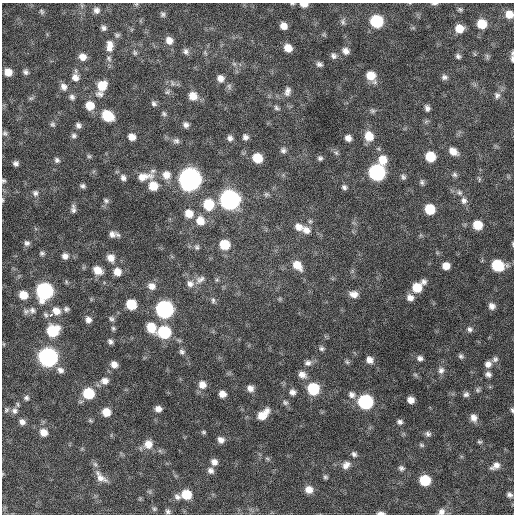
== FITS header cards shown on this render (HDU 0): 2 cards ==
NAXIS1  =                  512 / Axis length
NAXIS2  =                  512 / Axis length

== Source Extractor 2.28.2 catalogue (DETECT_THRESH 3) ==
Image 512 x 512 px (HDU 0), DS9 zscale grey, 1 PNG px = 1 image px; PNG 516 x 516 px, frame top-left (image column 1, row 512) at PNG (2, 3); no overlay
Background 694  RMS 21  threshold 63.4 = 3 sigma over >= 5 px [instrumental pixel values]
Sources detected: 205; all 205 listed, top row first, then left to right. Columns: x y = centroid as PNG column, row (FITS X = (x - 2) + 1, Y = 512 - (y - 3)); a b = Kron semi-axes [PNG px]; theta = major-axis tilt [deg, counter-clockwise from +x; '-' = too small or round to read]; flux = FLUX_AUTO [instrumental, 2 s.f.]
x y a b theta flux
434 3 8 3 0 2.6e+03
292 4 5 3 - 1.6e+03
304 4 8 4 -1 1.1e+04
460 9 6 5 - 2.6e+03
96 10 8 7 - 5.9e+03
42 11 8 5 -52 3.0e+03
163 14 7 6 - 3.2e+03
509 14 8 8 - 1.6e+04
376 21 8 8 - 9.6e+04
343 22 9 6 -80 4.0e+03
482 24 8 8 - 3.0e+04
283 26 7 6 - 1.1e+04
103 28 6 6 - 3.9e+03
459 28 8 7 - 1.8e+04
324 34 7 4 72 1.9e+03
117 35 7 5 15 2.8e+03
169 41 9 7 -57 1.1e+04
110 46 15 9 -90 1.2e+04
288 48 7 6 - 1.5e+04
186 51 8 7 - 5.0e+03
345 51 9 8 - 7.4e+03
135 53 7 5 -75 2.7e+03
334 56 8 7 - 4.9e+03
458 56 7 6 - 3.8e+03
487 56 8 5 -76 2.8e+03
83 57 8 7 - 9.9e+03
109 58 8 5 -52 3.4e+03
512 59 11 4 -88 4.4e+03
319 64 7 5 -19 4.1e+03
8 72 7 7 - 1.5e+04
26 72 7 6 - 4.1e+03
371 76 10 8 -55 2.3e+04
75 77 9 9 - 9.3e+03
444 77 8 7 - 4.5e+03
220 78 8 8 - 8.7e+03
102 86 9 8 - 2.7e+04
64 87 10 8 -59 7.7e+03
287 91 11 7 77 6.9e+03
167 92 8 5 59 3.4e+03
100 94 12 7 -3 5.9e+03
497 95 9 8 - 5.4e+03
193 96 10 9 - 1.6e+04
72 97 7 7 - 4.5e+03
31 98 7 4 0 2.5e+03
154 103 7 6 - 3.8e+03
90 105 9 8 - 2.1e+04
276 108 9 6 -40 3.5e+03
427 108 6 5 - 4.7e+03
372 111 7 6 - 3.0e+03
164 114 7 6 - 3.0e+03
108 116 9 7 -37 5.2e+04
53 124 7 6 - 2.9e+03
78 125 6 6 - 4.8e+03
186 125 7 6 - 5.2e+03
5 133 8 6 -49 3.5e+03
74 136 6 5 - 3.6e+03
369 136 10 9 - 2.2e+04
132 137 7 6 - 1.0e+04
245 137 7 6 - 5.1e+03
230 138 8 7 - 5.4e+03
348 138 6 5 - 7.4e+03
176 141 9 7 -13 4.7e+03
379 149 6 4 -71 2.0e+03
283 150 7 6 - 4.3e+03
453 151 11 7 -32 1.2e+04
336 153 7 5 -44 2.9e+03
89 156 6 5 - 2.3e+03
430 157 8 7 - 3.2e+04
257 158 8 7 - 3.2e+04
320 158 6 6 - 3.3e+03
57 160 7 6 - 3.6e+03
383 160 10 9 - 1.9e+04
16 163 5 5 - 4.3e+03
377 172 9 9 - 3.2e+05
166 175 10 10 - 1.3e+04
455 175 7 6 - 3.3e+03
144 177 23 10 10 2.0e+04
403 177 7 6 - 3.4e+03
123 178 8 6 -67 5.3e+03
190 179 10 9 - 1.2e+06
479 179 7 3 85 1.7e+03
3 181 5 5 - 2.1e+03
422 182 7 5 -83 3.2e+03
83 186 6 5 - 3.6e+03
153 186 9 8 - 2.3e+04
344 187 6 5 - 3.7e+03
459 192 7 6 - 4.0e+03
35 193 8 7 - 4.5e+03
266 194 7 6 - 3.1e+03
3 200 5 3 - 1.5e+03
229 200 10 9 - 6.8e+05
106 201 8 6 -13 3.2e+03
464 201 9 8 - 6.5e+03
208 204 10 9 - 4.8e+04
73 209 10 5 -85 4.7e+03
430 209 8 7 - 4.3e+04
189 213 9 9 - 1.6e+04
200 221 10 10 - 1.7e+04
310 221 5 5 - 2.5e+03
477 225 8 7 - 2.8e+04
299 227 12 10 -23 1.2e+04
306 230 10 9 - 1.0e+04
112 234 9 8 - 7.2e+03
27 243 7 7 - 4.2e+03
224 245 8 8 - 3.8e+04
197 247 8 6 83 3.4e+03
42 253 7 5 -15 3.0e+03
65 256 7 7 - 6.8e+03
111 258 9 8 - 1.2e+04
297 265 12 8 -45 1.9e+04
498 265 10 8 -15 6.3e+04
446 266 7 7 - 1.4e+04
98 270 11 8 -32 1.6e+04
117 272 9 8 - 1.4e+04
200 279 14 8 31 7.8e+03
423 282 8 7 - 5.3e+03
190 284 10 9 - 9.4e+03
151 286 10 9 - 1.1e+04
417 287 9 8 - 3.0e+04
44 291 9 9 - 3.2e+05
354 294 10 7 -11 9.7e+03
23 295 8 7 - 2.0e+04
410 298 9 8 - 9.2e+03
280 299 6 4 -72 1.7e+03
213 300 8 5 -90 3.4e+03
131 304 8 7 - 4.2e+04
492 306 8 7 - 7.3e+03
66 309 7 6 - 4.0e+03
164 309 9 9 - 4.3e+05
32 310 8 7 - 4.7e+03
26 311 8 7 - 3.8e+03
56 311 11 9 -16 1.3e+04
46 315 8 6 -63 3.2e+03
50 315 4 3 - 1.1e+04
111 319 7 6 - 3.4e+03
88 320 7 6 - 6.6e+03
151 327 11 9 -64 2.7e+04
113 328 6 5 - 2.5e+03
470 329 8 7 - 4.4e+03
53 331 9 9 - 5.7e+04
164 332 9 8 - 9.9e+04
110 341 7 5 -49 4.1e+03
321 349 7 6 - 3.5e+03
182 352 8 7 - 4.1e+03
461 356 7 6 - 3.3e+03
48 357 9 9 - 5.8e+05
420 358 8 6 -19 4.8e+03
495 359 9 7 51 4.8e+03
369 360 8 7 - 9.0e+03
347 362 8 5 -63 2.6e+03
308 363 10 8 10 6.4e+03
114 364 8 7 - 9.0e+03
488 364 9 8 - 8.1e+03
60 370 10 7 -24 6.1e+03
441 370 9 8 - 6.1e+03
488 374 7 6 - 5.2e+03
302 375 11 8 -26 9.3e+03
105 381 10 8 -6 8.7e+03
202 385 9 9 - 1.1e+04
250 388 8 7 - 8.4e+03
313 389 9 8 - 7.2e+04
478 390 7 6 - 2.8e+03
292 392 7 7 - 6.5e+03
88 393 9 8 - 5.6e+04
222 394 6 6 - 1.0e+04
466 394 7 7 - 4.4e+03
352 395 10 9 - 7.4e+03
26 398 7 6 - 3.2e+03
411 400 6 6 - 1.1e+04
285 402 7 6 - 3.6e+03
365 402 9 8 - 2.0e+05
158 409 7 6 - 7.8e+03
6 410 7 6 - 2.6e+03
512 410 7 4 -74 2.4e+03
14 411 9 8 - 5.9e+03
106 412 8 7 - 1.9e+04
263 415 15 8 42 2.0e+04
474 418 9 7 -66 9.1e+03
22 422 7 6 - 6.4e+03
400 422 7 6 - 4.2e+03
43 432 9 8 - 1.2e+04
203 432 6 4 -1 2.2e+03
428 434 8 7 - 4.2e+03
221 440 8 6 -40 6.8e+03
479 442 7 5 -1 2.4e+03
148 444 10 10 - 1.5e+04
421 445 7 5 -27 2.4e+03
354 454 7 6 - 4.0e+03
267 458 6 4 -19 2.0e+03
214 462 8 7 - 7.4e+03
346 465 11 8 41 8.6e+03
495 466 13 8 30 9.1e+03
401 468 7 6 - 3.8e+03
211 471 8 7 - 5.8e+03
101 477 19 9 -43 1.3e+04
325 477 6 5 - 2.5e+03
425 480 8 7 - 5.3e+04
309 490 8 7 - 1.2e+04
186 494 8 8 - 3.5e+04
509 495 7 6 - 4.3e+03
177 497 9 6 -48 5.6e+03
154 509 7 5 -21 2.6e+03
168 511 6 6 - 3.6e+03
441 512 9 8 - 6.5e+03
381 513 8 3 1 5.4e+03
At the frame edge (FLAGS 8, measured only in part): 11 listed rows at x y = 434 3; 292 4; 304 4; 509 14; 512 59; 3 181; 3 200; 498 265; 512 410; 441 512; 381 513